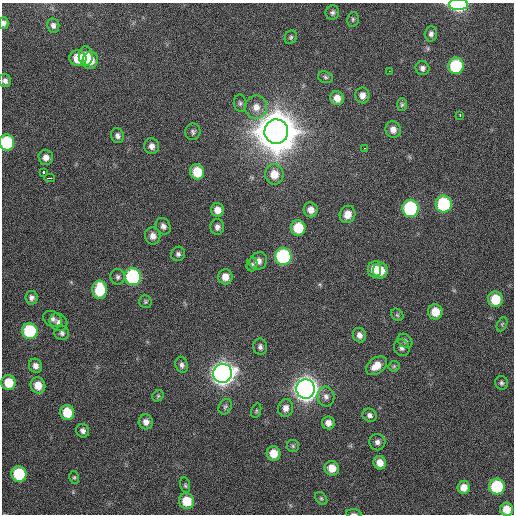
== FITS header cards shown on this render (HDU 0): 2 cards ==
NAXIS1  =                  512 / Axis length
NAXIS2  =                  512 / Axis length

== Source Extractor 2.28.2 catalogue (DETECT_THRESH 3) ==
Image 512 x 512 px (HDU 0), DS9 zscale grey, 1 PNG px = 1 image px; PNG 516 x 516 px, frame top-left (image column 1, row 512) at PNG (2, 3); each listed source drawn as its Kron ellipse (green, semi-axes under 4 px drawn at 4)
Background 98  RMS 9.9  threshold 29.6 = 3 sigma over >= 5 px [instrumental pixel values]
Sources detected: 99; all 99 listed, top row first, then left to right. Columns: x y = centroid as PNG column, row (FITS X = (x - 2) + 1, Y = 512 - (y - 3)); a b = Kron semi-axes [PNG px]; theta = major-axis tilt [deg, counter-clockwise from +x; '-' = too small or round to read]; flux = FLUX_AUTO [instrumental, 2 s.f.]
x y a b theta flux
459 5 9 5 -1 9.6e+04
332 12 7 7 - 2.0e+03
353 19 7 5 78 1.3e+03
4 23 6 5 - 2.3e+03
53 25 7 6 - 2.6e+03
431 34 7 6 - 2.4e+03
291 37 7 5 65 1.3e+03
86 56 10 7 -89 1.1e+04
78 58 8 8 - 1.5e+04
90 60 9 7 73 9.5e+03
456 66 8 7 - 4.1e+04
422 68 7 7 - 2.5e+03
389 71 2 2 - 1.9e+03
325 77 7 5 -18 1.5e+03
5 81 7 6 - 2.5e+03
362 95 8 7 - 4.2e+03
337 98 7 6 - 6.4e+03
240 103 8 6 -82 1.9e+03
402 105 6 5 - 1.3e+03
256 107 11 11 - 6.9e+03
460 115 3 2 - 3.3e+03
393 130 8 7 - 4.4e+03
193 132 8 7 - 1.9e+03
276 132 12 12 - 3.6e+06
117 136 7 6 - 2.3e+03
7 142 8 7 - 4.1e+04
152 146 8 7 - 3.4e+03
365 148 3 2 - 4.6e+03
46 157 7 7 - 4.3e+03
43 172 3 3 - 7.9e+03
197 172 8 7 - 1.6e+04
274 174 10 9 - 9.8e+03
50 178 5 2 - 1.2e+04
444 204 8 8 - 5.9e+04
410 208 8 8 - 8.3e+04
217 210 7 6 - 5.5e+03
311 210 7 7 - 5.1e+03
347 214 9 7 70 6.6e+03
163 226 9 7 -59 2.9e+03
217 227 8 7 - 2.8e+03
298 228 8 7 - 2.0e+04
153 236 8 7 - 4.5e+03
178 254 7 7 - 2.1e+03
283 256 8 8 - 8.8e+04
258 261 9 8 - 4.4e+03
252 264 7 5 74 1.5e+03
374 269 8 6 83 9.4e+03
380 270 8 7 - 1.0e+04
118 277 8 7 - 2.0e+03
133 277 8 8 - 9.1e+04
225 277 7 7 - 6.2e+03
100 290 9 7 -89 2.8e+04
31 298 7 6 - 2.5e+03
495 299 8 7 - 1.8e+04
145 302 6 6 - 1.2e+03
435 312 7 7 - 1.2e+04
397 315 7 5 -45 1.3e+03
52 319 10 7 -29 2.6e+03
58 322 9 8 - 2.9e+03
502 324 7 5 66 1.1e+03
30 331 8 7 - 4.8e+04
62 333 7 7 - 2.1e+03
359 335 7 6 - 3.5e+03
405 341 8 6 -41 1.7e+03
260 347 8 6 -78 2.3e+03
402 348 9 7 -56 2.4e+03
182 365 8 6 -75 2.3e+03
35 366 7 6 - 3.5e+03
376 366 11 8 37 8.6e+03
394 366 5 5 - 1.1e+03
222 373 9 9 - 7.1e+05
9 382 7 7 - 1.5e+04
502 383 7 6 - 1.6e+03
38 385 8 7 - 9.2e+03
306 389 9 9 - 8.3e+05
158 396 6 5 - 1.1e+03
326 396 10 8 -84 3.5e+03
225 407 8 6 58 1.5e+03
286 408 9 7 81 4.3e+03
256 411 7 4 72 1.0e+03
67 412 7 7 - 1.8e+04
369 415 7 6 - 2.4e+03
146 422 7 7 - 3.7e+03
328 423 6 6 - 4.3e+03
83 431 7 6 - 2.5e+03
377 442 8 8 - 2.9e+03
293 446 6 6 - 1.2e+03
274 454 7 7 - 9.9e+03
380 463 7 6 - 6.5e+03
332 468 7 7 - 8.5e+03
19 474 8 7 - 3.7e+04
74 477 6 5 - 1.1e+03
185 485 8 5 -79 1.2e+03
464 487 6 6 - 6.4e+03
497 487 8 7 - 4.6e+04
321 499 7 5 -49 1.2e+03
187 501 8 7 - 1.6e+04
507 509 6 6 - 1.0e+04
354 514 7 3 -5 1.0e+03
At the frame edge (FLAGS 8, measured only in part): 6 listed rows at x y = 459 5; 4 23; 5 81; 7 142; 507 509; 354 514